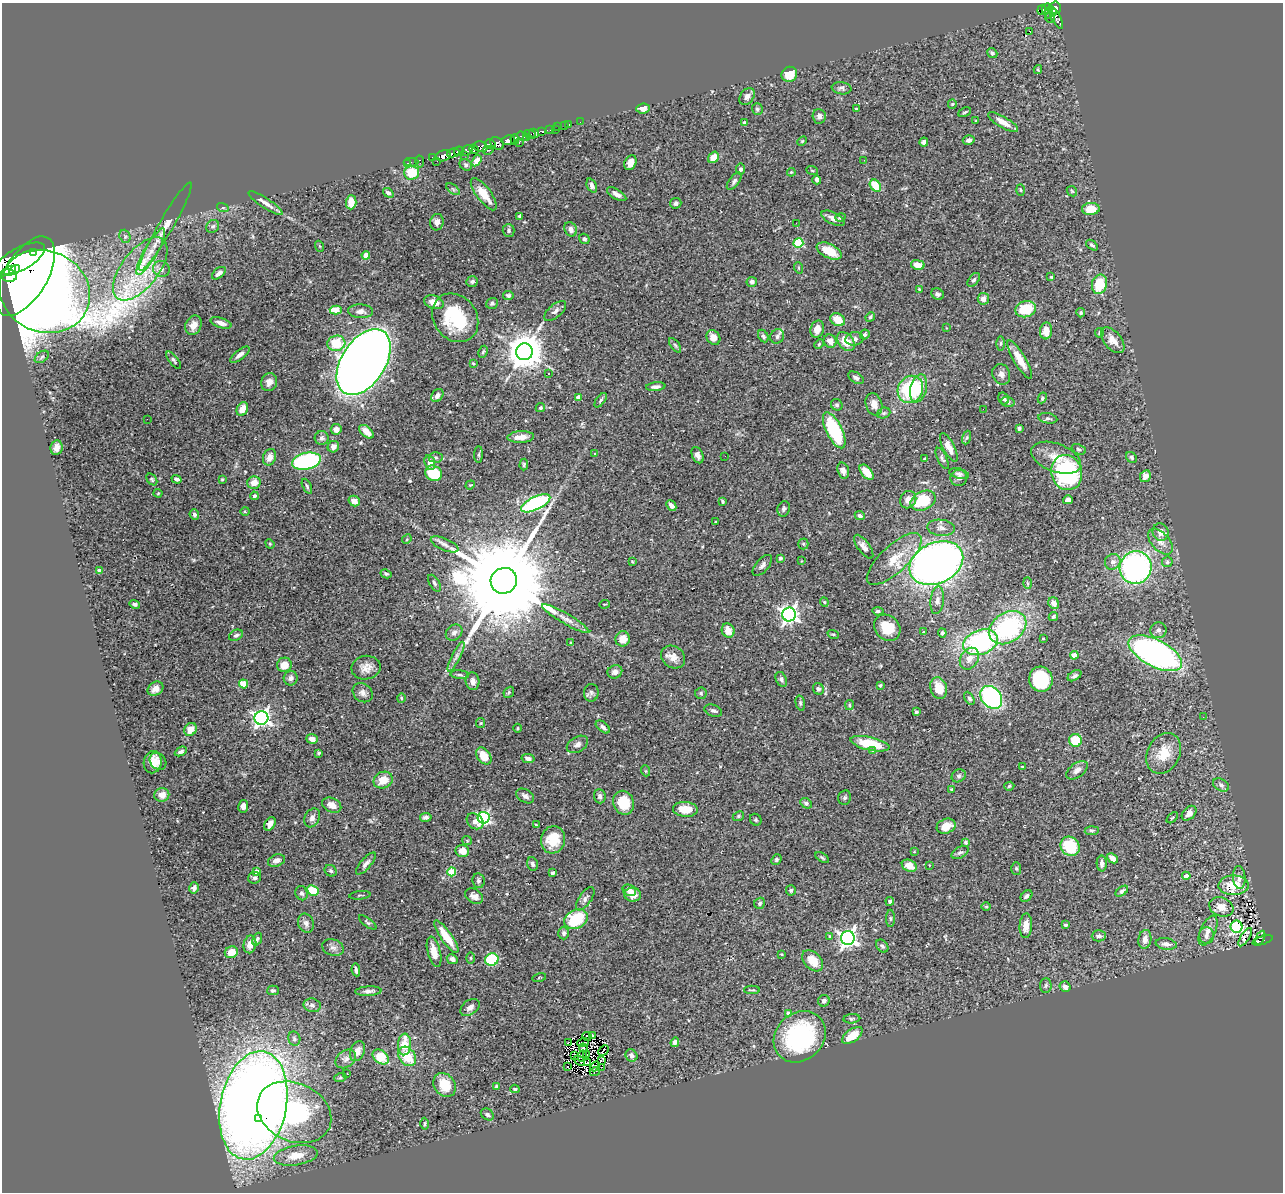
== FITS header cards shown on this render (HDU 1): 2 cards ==
NAXIS1  =                 1281
NAXIS2  =                 1190

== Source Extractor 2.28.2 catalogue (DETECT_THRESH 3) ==
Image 1281 x 1190 px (HDU 1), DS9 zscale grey, 1 PNG px = 1 image px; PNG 1285 x 1194 px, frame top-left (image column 1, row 1190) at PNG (2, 3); each listed source drawn as its Kron ellipse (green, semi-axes under 4 px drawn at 4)
Background 0.636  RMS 0.03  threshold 0.0911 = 3 sigma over >= 5 px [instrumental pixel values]
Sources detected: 467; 2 with non-positive FLUX_AUTO (blend fragments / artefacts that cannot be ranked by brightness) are neither listed nor drawn; the other 465 listed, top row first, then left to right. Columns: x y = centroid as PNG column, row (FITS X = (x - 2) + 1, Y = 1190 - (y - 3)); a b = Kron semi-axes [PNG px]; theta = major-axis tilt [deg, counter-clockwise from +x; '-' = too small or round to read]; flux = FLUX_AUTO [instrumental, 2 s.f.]
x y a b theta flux
1056 8 6 5 - 290
1046 9 5 3 - 94
1042 10 5 3 - 36
1049 13 5 3 - 39
1054 13 3 2 - 70
1056 17 13 4 -62 45
1050 18 5 2 - 27
1029 31 2 2 - 2900
992 53 5 4 - 4.2
1038 70 4 4 - 2.2
789 74 8 7 - 30
842 88 10 6 -8 5.6
747 97 9 6 54 9.7
952 104 5 4 - 2.2
643 108 7 5 6 11
757 109 6 5 - 3.7
856 109 3 2 - 1.4
965 112 7 3 26 2.7
819 116 7 6 - 6.6
976 121 3 2 - 1.9
580 122 2 2 - 5.9
744 122 4 4 - 3.1
1003 122 17 5 -30 21
569 124 3 2 - 9.6
564 126 2 2 - 3.3
558 127 2 2 - 1.2
550 130 4 3 - 87
555 130 2 2 - 4.5
542 131 4 3 - 140
534 133 5 3 - 270
530 134 6 3 -22 200
523 136 6 4 -28 73
527 138 3 2 - 33
515 139 5 3 - 260
508 140 7 4 9 740
969 140 6 5 - 6.5
802 141 5 3 - 1.9
924 142 4 4 - 5.6
497 143 7 5 -36 230
519 143 3 2 - 51
490 144 5 4 - 220
481 147 7 5 -12 170
474 149 5 3 - 170
467 150 6 4 37 46
488 150 5 3 - 53
459 151 5 5 - 310
453 153 6 4 11 330
465 155 3 2 - 17
443 156 7 5 18 700
433 157 3 3 - 11
713 157 6 5 - 25
864 160 2 2 - 0.86
420 161 6 3 -80 15
437 161 2 2 - 7.9
477 161 6 4 56 9.6
411 162 7 2 0 11
407 163 3 2 - 11
630 163 8 5 65 13
466 165 6 5 - 4.6
741 169 5 4 - 4.9
812 170 6 4 -20 2.6
791 172 4 4 - 2.1
412 173 7 7 - 56
817 180 4 4 - 6.7
734 181 10 5 54 6.2
592 185 7 4 -67 6.6
875 186 6 5 - 59
453 189 8 4 -37 3.8
1020 190 6 4 -88 2.4
1072 191 6 4 -45 2.5
388 193 6 4 -38 4.6
484 194 19 7 -53 36
617 194 11 5 -30 11
351 202 7 5 88 26
266 203 20 5 -33 11
676 203 6 5 - 5.7
223 208 6 4 -18 2.7
1091 209 9 6 3 31
520 216 4 3 - 3.6
840 217 5 4 - 4.4
833 218 13 5 -25 12
437 222 8 6 79 14
796 223 3 2 - 1.9
213 226 7 6 - 4.9
165 227 50 7 60 34
571 229 7 6 - 11
509 230 6 6 - 4
125 236 7 5 -68 4.4
584 239 5 5 - 5
798 243 5 4 - 120
1092 245 7 3 -37 4.1
319 246 5 3 - 1.9
829 251 13 7 -25 40
33 252 3 3 - 190
151 252 26 6 60 29
366 255 4 4 - 18
19 259 29 11 28 12000
918 265 7 5 -11 21
799 268 6 3 -71 2
140 269 37 18 52 110
161 269 8 8 - 9.9
10 270 6 4 29 1700
15 270 6 3 40 1500
219 273 8 4 41 7.8
8 275 8 6 -15 2100
25 276 44 22 59 8800
1051 277 4 4 - 2.4
974 280 8 4 51 4.1
472 281 6 5 - 5.1
752 282 5 5 - 6.4
1099 284 10 7 76 58
919 289 4 3 - 2.1
45 291 46 40 -24 5000
938 294 6 5 - 6
508 295 5 4 - 4.5
983 299 6 5 - 12
434 302 10 6 -18 19
492 303 6 5 - 3.6
1026 309 10 8 15 70
336 310 6 4 -3 41
361 311 12 7 -2 9.6
555 311 13 6 41 8.7
1081 313 4 4 - 3.1
870 317 5 4 - 3.5
455 318 26 21 -53 110
838 320 8 6 -30 31
221 323 11 5 -18 12
193 325 10 8 66 18
947 328 3 2 - 1.3
817 329 9 6 74 18
1046 331 8 6 83 23
1100 333 5 4 - 3.2
865 334 5 4 - 3.6
763 336 6 4 -62 3.9
777 336 7 6 - 6.9
713 337 8 6 -53 18
854 339 9 6 10 7
1113 340 15 8 -50 18
830 341 7 6 - 13
846 342 11 7 -49 36
336 343 9 7 13 63
1000 343 7 4 89 3.6
819 344 5 4 - 2.4
675 345 8 4 -54 3.8
483 352 6 4 63 2.9
524 352 8 8 - 5100
240 355 12 4 38 8.1
42 357 8 5 37 4.6
1020 359 22 6 -59 25
174 360 10 4 -51 4.7
364 362 37 22 58 3900
473 363 3 3 - 1.9
548 373 3 2 - 2.2
1001 374 10 8 -67 10
856 378 8 5 -32 6
269 382 9 8 - 12
656 387 10 4 7 6.2
919 388 14 8 76 35
910 389 14 12 61 160
437 396 7 5 53 9.6
578 397 4 4 - 11
1004 398 6 5 - 6.2
1042 398 5 4 - 3.7
601 400 8 4 52 3.7
1008 402 7 5 -16 4.1
874 404 11 8 -72 16
837 405 6 5 - 4.4
540 408 5 4 - 3.7
242 409 7 5 62 19
983 409 3 2 - 1.6
884 413 7 5 21 4.1
1048 418 9 5 -10 5.1
147 419 2 2 - 17
1019 428 4 3 - 3.4
336 429 5 5 - 15
834 430 20 8 -64 160
366 432 8 5 -43 17
521 437 13 6 3 20
322 438 7 7 - 5.9
967 438 7 3 71 2.9
333 447 6 5 - 11
949 447 15 5 -62 19
57 448 7 6 - 14
1079 449 7 5 -25 3.8
479 454 8 4 89 3.6
595 454 3 3 - 1.6
698 455 8 5 -66 8.9
725 456 3 2 - 1.6
269 457 8 6 68 16
436 457 7 5 -1 4.2
1131 457 6 5 - 4.1
924 458 3 2 - 1.8
942 458 11 4 -64 5
1056 458 26 14 -20 39
306 461 14 8 12 300
430 463 7 5 -73 17
524 465 6 4 87 3
843 471 8 5 -74 9.8
867 472 9 5 -50 28
1067 472 18 15 -74 240
434 473 9 7 -29 72
959 474 10 5 -16 5.9
1145 476 6 5 - 12
959 478 8 8 - 7.6
152 479 6 4 -51 2.9
176 479 5 3 - 4.6
222 479 4 3 - 1.9
254 483 7 6 - 17
470 485 5 3 - 1.9
307 486 8 4 -65 3.7
158 493 4 4 - 2.1
254 496 4 4 - 5.5
908 500 9 7 58 14
1068 500 5 4 - 11
354 501 6 5 - 16
722 501 4 3 - 3.1
923 501 13 9 25 81
536 503 16 6 26 270
671 506 6 3 -48 6.1
784 509 8 6 74 5.8
245 511 4 4 - 2.1
194 514 5 4 - 5
860 516 5 4 - 5.3
715 522 3 2 - 1.7
941 528 14 8 -6 12
1160 532 9 8 - 13
407 539 5 4 - 2.5
1160 542 15 9 -47 17
270 544 5 4 - 2.2
445 544 15 6 -23 11
803 544 5 5 - 3
864 547 14 6 -54 11
780 558 4 3 - 5.8
894 559 35 13 43 51
801 561 3 2 - 1.3
632 562 4 3 - 2
1113 562 8 7 - 10
1167 562 5 5 - 4.6
936 563 28 20 25 1400
762 565 13 6 50 7.6
1136 568 16 16 - 510
99 571 4 3 - 4.2
386 574 6 4 -27 3.3
504 581 13 12 - 67000
434 583 9 5 -58 5.2
1027 583 6 4 -88 2.3
937 600 14 6 84 9.8
824 602 4 3 - 2.1
1054 603 6 5 - 12
135 604 5 4 - 4.6
604 604 5 2 - 1.4
878 611 5 3 - 3.8
789 615 7 7 - 870
1053 616 5 4 - 3.3
566 619 27 5 -30 18
887 628 14 12 -43 45
1008 628 20 15 33 240
1158 630 8 8 - 8.6
728 631 7 6 - 23
924 632 3 3 - 3.5
454 633 9 7 43 8.6
942 633 4 4 - 5.5
833 634 6 3 -18 2
236 635 7 5 27 4.5
1043 638 3 2 - 1.5
623 639 7 7 - 23
981 642 18 12 20 270
571 643 3 3 - 2.7
1155 653 29 13 -27 720
1074 655 4 4 - 37
456 657 16 4 63 9.2
673 657 13 10 -34 18
969 659 11 8 59 18
284 665 7 7 - 25
366 668 14 12 9 18
615 672 7 6 - 11
460 675 9 4 -5 4.1
1075 676 7 4 32 4.9
291 678 7 7 - 9.5
781 679 8 5 -65 5.8
1041 679 13 11 -75 170
472 681 9 7 -83 9.3
244 684 5 4 - 52
880 685 4 4 - 3
939 688 11 8 -71 34
155 689 8 6 35 17
818 689 6 5 - 5
509 692 6 4 48 3.4
363 693 11 9 -40 9.6
591 693 9 7 87 6.1
701 693 6 5 - 3.9
991 697 12 9 -49 280
401 698 4 4 - 2.3
969 698 7 4 -60 4.8
800 703 8 4 -77 3.4
849 705 5 4 - 2.9
713 711 9 5 -20 5.9
916 712 3 3 - 3.5
1203 717 3 2 - 2
261 718 7 6 - 770
481 723 5 4 - 2.4
603 727 8 5 -38 6.7
518 728 4 3 - 1.9
190 729 7 6 - 22
312 739 6 4 -17 10
1075 740 6 6 - 57
577 744 11 7 31 8.9
870 744 20 6 -13 73
872 750 4 3 - 3
181 751 6 4 27 5.5
319 753 4 3 - 2.7
1164 753 21 16 63 50
484 756 9 6 -53 34
528 758 6 4 -11 9.3
158 761 9 7 -47 8.2
153 762 11 9 78 20
1022 766 4 2 - 1.6
1077 770 12 7 37 9.9
646 771 5 3 - 2.2
959 776 7 6 - 4.8
383 780 10 8 24 26
1221 785 8 5 -30 5.6
1009 786 5 4 - 3
951 789 3 3 - 1.9
162 795 7 7 - 19
525 796 10 6 -31 7.8
600 796 7 6 - 5.6
845 798 7 6 - 4.1
624 803 12 10 -69 45
806 803 6 4 -29 4.4
332 805 10 7 -26 16
243 806 6 5 - 8.4
685 809 12 7 -3 33
1189 813 8 6 45 11
738 816 6 4 24 2.9
426 817 6 4 9 4.9
312 818 10 7 61 9.1
484 818 6 6 - 310
1172 818 7 3 43 2.4
756 820 6 5 - 3.4
475 821 9 7 -39 12
270 824 7 5 57 10
536 825 3 2 - 2.1
946 826 10 7 21 30
1092 831 7 4 4 3.3
553 840 14 12 73 48
467 841 5 4 - 2.6
966 842 4 4 - 4.9
1070 846 10 9 - 87
462 851 7 6 - 17
914 852 3 3 - 3
960 852 9 5 28 4.9
822 858 8 4 -32 3.2
1112 858 6 4 -43 14
776 860 6 4 50 4.5
276 861 9 6 20 10
366 863 14 5 49 8
1102 863 8 5 -87 7.9
532 864 7 5 -68 5.7
929 865 3 2 - 1.2
909 866 8 5 -26 25
1016 868 6 5 - 3.1
256 871 4 4 - 18
331 871 6 5 - 3.7
452 872 4 4 - 67
553 873 3 3 - 5.1
1186 876 4 4 - 17
254 878 6 5 - 6.1
1239 878 11 6 -86 11
478 881 7 6 - 5.1
1234 885 15 10 1 54
194 888 5 4 - 5.6
313 890 6 5 - 56
629 890 7 5 -27 12
791 890 5 5 - 4.8
1122 891 7 4 36 5.3
302 893 7 6 - 5.2
360 895 10 2 7 2.4
633 895 8 7 - 16
474 896 9 7 -34 10
1026 896 7 4 41 6.5
585 899 14 6 55 8.1
890 901 4 4 - 5.7
760 903 6 5 - 4.3
986 906 5 3 - 2
1221 907 12 9 -20 22
890 918 8 4 -90 3.6
576 919 12 9 27 110
368 922 10 4 -36 3.8
306 923 10 7 -70 8
1065 925 4 3 - 3.6
1026 926 12 6 87 17
1236 927 6 6 - 240
1208 931 16 7 66 16
564 933 6 5 - 5.3
1206 935 8 7 - 8
830 936 4 3 - 3.3
1099 936 7 5 1 6.4
446 937 19 5 -55 42
1245 937 10 4 57 6.5
848 938 7 7 - 900
1260 938 7 3 65 29
257 939 6 4 68 4.5
1145 939 9 6 80 14
1263 940 11 3 17 63
250 944 9 6 78 14
1166 944 10 5 -9 9.9
882 946 7 5 -51 4.8
333 947 11 8 -20 9.6
231 952 7 6 - 26
434 952 15 6 -75 23
781 954 3 3 - 1.8
471 958 5 3 - 2.2
452 959 6 4 -27 8.5
492 960 7 6 - 110
812 961 12 8 -46 32
356 970 6 3 -81 4.8
539 977 7 3 15 1.9
1046 985 7 5 87 4.1
1065 987 5 5 - 7.7
273 990 6 5 - 4.4
752 990 8 2 0 2.4
368 991 13 5 3 7.5
824 1001 6 5 - 6
312 1005 8 7 - 7.8
470 1007 11 7 35 11
789 1013 4 4 - 21
852 1019 8 4 5 3.6
852 1035 12 6 36 35
587 1036 5 2 - 2.1
593 1036 3 2 - 1.8
800 1037 28 23 43 230
294 1039 7 6 - 4.8
569 1042 3 2 - 2.6
675 1042 5 4 - 6.6
583 1043 6 2 21 2.9
404 1044 11 6 87 44
583 1048 4 2 - 1.2
603 1050 6 2 44 2.6
357 1051 10 7 68 14
587 1054 4 3 - 7.1
631 1055 6 5 - 7.5
407 1056 11 8 -52 46
574 1056 3 2 - 0.8
582 1056 5 2 - 2.4
381 1057 9 6 -38 49
346 1059 11 8 36 10
601 1060 4 3 - 0.77
580 1061 6 2 -42 0.19
587 1063 4 2 - 3.1
568 1066 3 2 - 3700
595 1066 6 2 48 2.4
601 1067 4 2 - 0.74
595 1072 5 2 - 1.9
347 1074 3 2 - 2
340 1078 6 4 19 2.6
445 1085 13 10 -53 41
496 1086 4 3 - 2
515 1089 5 3 - 3.4
253 1105 55 33 79 3000
294 1112 38 29 -25 520
487 1114 7 5 -34 4.8
259 1119 3 3 - 34
424 1124 6 3 89 2.5
296 1156 22 9 9 32
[2 non-positive-flux detections neither listed nor drawn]